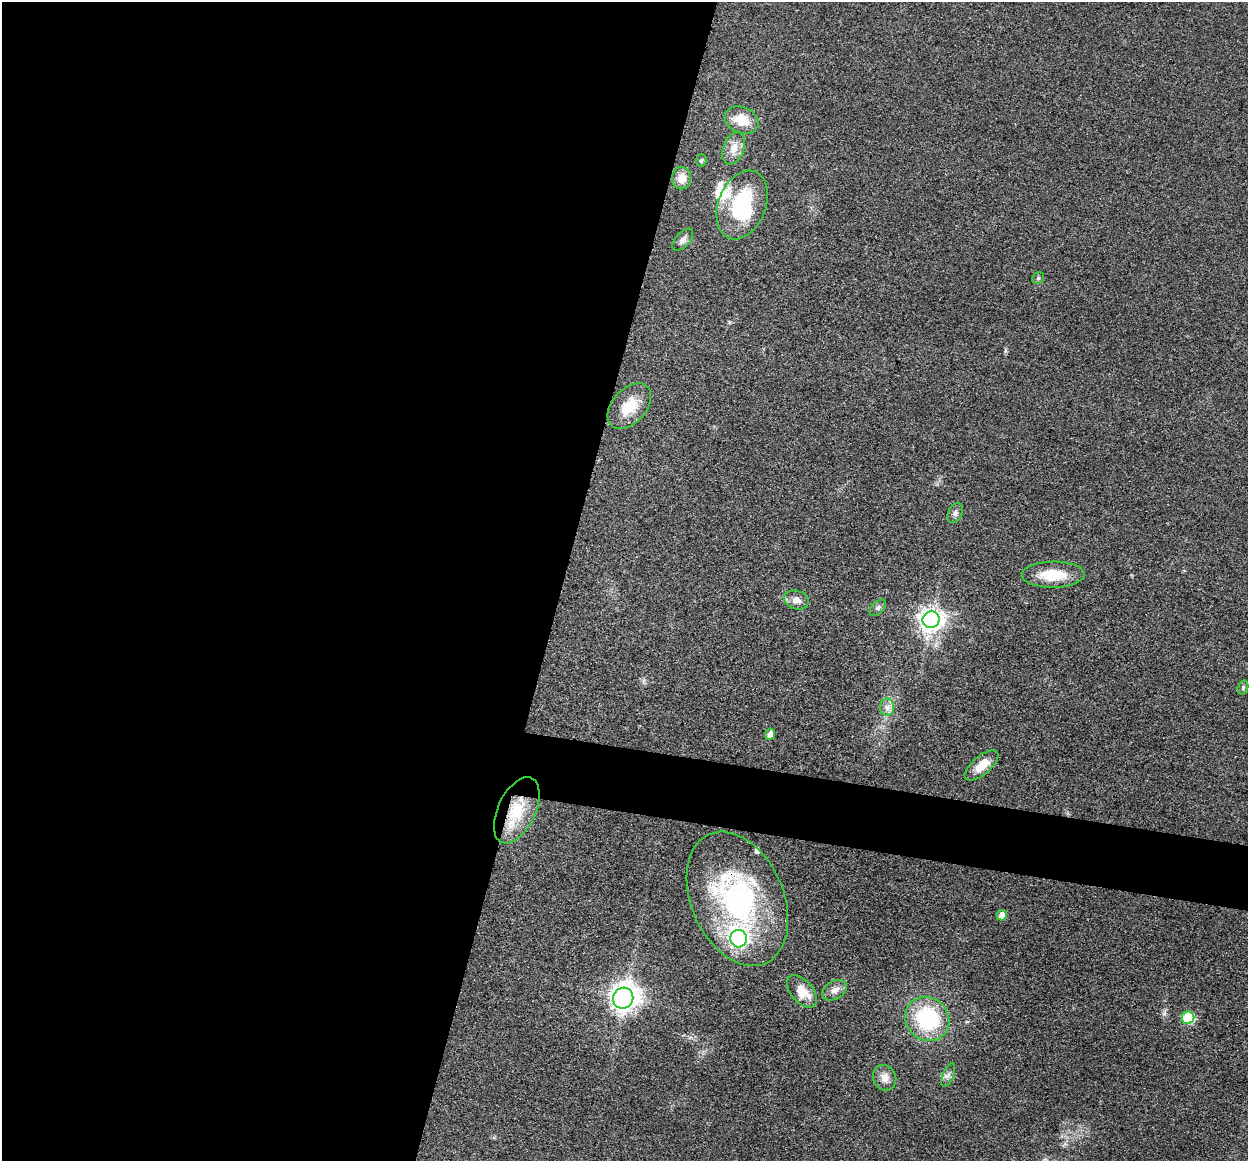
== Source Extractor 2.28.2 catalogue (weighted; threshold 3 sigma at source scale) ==
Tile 5 of 4 x 4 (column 1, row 2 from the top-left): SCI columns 6-1251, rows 2447-3605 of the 4993 x 5012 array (HDU 1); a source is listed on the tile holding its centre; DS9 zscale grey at full resolution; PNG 1250 x 1163 px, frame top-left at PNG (2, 2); each listed source drawn as its Kron ellipse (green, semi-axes under 4 px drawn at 4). Shown black and unused: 48% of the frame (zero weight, under 3 of 4 exposures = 1% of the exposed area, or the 3 px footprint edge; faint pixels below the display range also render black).
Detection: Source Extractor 2.28.2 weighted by HDU 2 'WHT'; one run over the whole footprint, this tile lists its part. Background 0.103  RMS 0.0077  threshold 0.0345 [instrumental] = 3 sigma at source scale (4.5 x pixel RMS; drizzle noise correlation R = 1.50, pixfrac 1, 0.05/0.05 arcsec/px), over >= 5 px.
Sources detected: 33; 3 inside a brighter object's white glare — neither listed nor drawn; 2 inside a brighter listed object's ellipse — not listed separately; the other 28 listed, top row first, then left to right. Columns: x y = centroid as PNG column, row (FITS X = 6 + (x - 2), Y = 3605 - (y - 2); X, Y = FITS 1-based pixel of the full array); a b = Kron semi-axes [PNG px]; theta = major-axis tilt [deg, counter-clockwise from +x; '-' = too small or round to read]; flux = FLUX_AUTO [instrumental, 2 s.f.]
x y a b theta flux
742 120 17 13 -22 17
734 148 17 10 70 9.3
701 160 6 5 - 1.2
682 178 11 9 88 8.9
742 205 36 23 68 58
683 240 13 7 48 3.8
1038 278 6 5 - 1.3
629 406 26 17 48 20
955 513 10 7 65 2.7
1053 575 31 13 1 24
796 600 13 9 -16 5.5
878 608 10 6 45 2.2
931 620 8 8 - 640
1243 687 7 5 75 1.3
887 707 9 7 88 3.9
770 734 5 5 - 6.2
981 766 20 9 40 13
517 810 35 18 64 34
737 899 70 46 -66 160
1002 915 5 5 - 7.4
739 939 8 8 - 280
834 990 13 9 31 5.3
802 991 19 11 -49 14
623 998 10 10 - 710
1188 1018 6 6 - 57
927 1019 23 21 -48 70
948 1075 13 5 68 3.1
885 1078 13 11 -66 6.7
Overlapping masked pixels (flux is a lower limit): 2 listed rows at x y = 517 810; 737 899